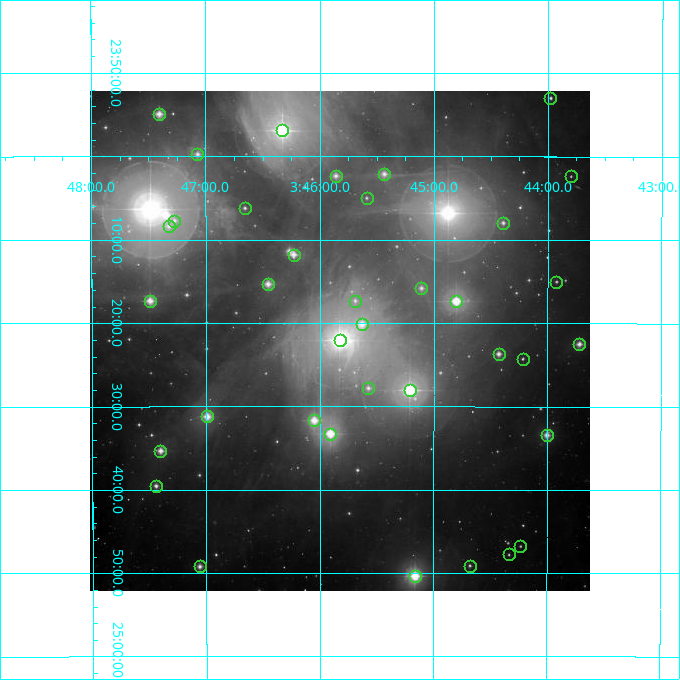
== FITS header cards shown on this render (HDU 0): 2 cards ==
NAXIS1  =                  500
NAXIS2  =                  500

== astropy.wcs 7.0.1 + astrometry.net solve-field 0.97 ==
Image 500 x 500 px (HDU 0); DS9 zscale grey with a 90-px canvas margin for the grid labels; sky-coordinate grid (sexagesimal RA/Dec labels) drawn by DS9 from the SOLVED WCS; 37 Tycho-2 reference stars matched to detected sources circled (green)
Header WCS: none
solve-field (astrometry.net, Tycho-2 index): SOLVED blind (the file carries no WCS)
Solved WCS: RA---TAN-SIP/DEC--TAN-SIP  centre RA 03:45:50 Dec +24:22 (56.46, +24.37 deg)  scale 7.2 arcsec/px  FOV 60.0' x 60.0'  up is -180 deg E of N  parity flipped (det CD > 0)
(file carries no celestial WCS; the grid is the blind solution)
Tycho-2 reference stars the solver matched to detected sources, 37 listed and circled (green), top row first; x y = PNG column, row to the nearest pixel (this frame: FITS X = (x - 93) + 1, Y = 500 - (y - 91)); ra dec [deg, ICRS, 3 dp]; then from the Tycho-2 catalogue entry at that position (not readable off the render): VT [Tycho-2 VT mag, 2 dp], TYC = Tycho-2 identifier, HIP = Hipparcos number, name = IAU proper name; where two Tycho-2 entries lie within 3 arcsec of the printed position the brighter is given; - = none
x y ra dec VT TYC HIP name
553 98 55.995 +23.883 9.76 1799-1224-1 - -
162 114 56.852 +23.915 7.29 1800-1567-1 - -
285 130 56.582 +23.948 4.15 1800-2204-1 17608 Merope
200 154 56.768 +23.995 8.44 1800-1579-1 - -
387 174 56.359 +24.035 8.09 1799-26-1 - -
339 176 56.465 +24.039 7.89 1799-79-1 - -
574 176 55.949 +24.039 11.27 1799-721-1 - -
370 198 56.397 +24.083 10.28 1799-974-1 - -
248 208 56.664 +24.103 9.75 1800-1726-1 - -
177 221 56.819 +24.128 8.73 1800-2222-1 - -
506 223 56.098 +24.133 9.16 1799-188-1 - -
172 226 56.831 +24.139 8.22 1800-1607-1 - -
297 255 56.557 +24.197 7.70 1800-1974-1 - -
559 282 55.981 +24.250 10.27 1799-81-1 - -
271 284 56.614 +24.255 7.34 1800-1908-1 - -
424 288 56.277 +24.264 8.55 1799-306-1 - -
153 301 56.873 +24.288 6.82 1800-1622-1 17704 -
358 301 56.422 +24.289 9.91 1799-978-1 - -
459 301 56.201 +24.289 5.44 1799-1440-1 17489 Celaeno
365 324 56.407 +24.336 7.20 1799-184-1 - -
343 340 56.457 +24.368 3.85 1799-1439-1 17573 Maia
582 344 55.930 +24.375 8.29 1799-73-1 - -
502 354 56.107 +24.395 8.14 1803-188-1 - -
526 359 56.054 +24.404 10.39 1803-868-1 - -
371 388 56.394 +24.463 8.94 1803-104-1 - -
413 390 56.302 +24.467 4.27 1803-1585-1 17531 Taygeta
210 416 56.747 +24.520 6.82 1804-2081-1 17664 -
317 420 56.512 +24.528 6.42 1804-2521-1 17588 -
333 434 56.477 +24.555 5.74 1803-1584-1 17579 Asterope
550 435 56.001 +24.557 8.09 1803-486-1 - -
163 451 56.850 +24.588 7.69 1804-1961-1 - -
159 486 56.861 +24.658 8.78 1804-2051-1 - -
523 546 56.058 +24.779 10.92 1803-812-1 - -
512 554 56.084 +24.796 10.49 1803-574-1 - -
203 566 56.765 +24.820 8.34 1804-2095-1 - -
473 566 56.170 +24.819 9.91 1803-542-1 - -
418 576 56.291 +24.839 5.64 1803-1583-1 17527 -